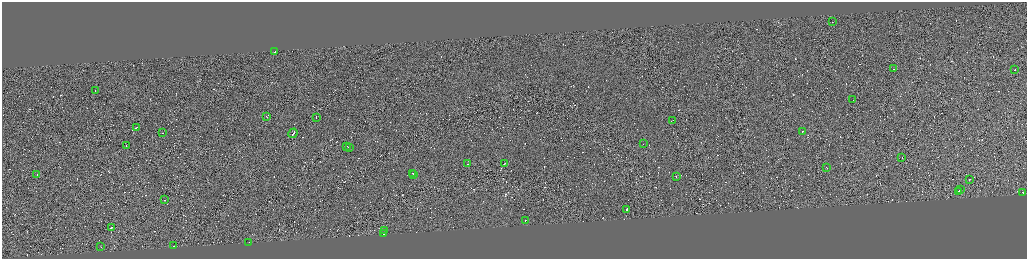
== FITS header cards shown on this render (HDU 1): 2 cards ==
NAXIS1  =                 4100
NAXIS2  =                 1026

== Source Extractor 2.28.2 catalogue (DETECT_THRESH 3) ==
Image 4100 x 1026 px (HDU 1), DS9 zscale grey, zoomed out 1/4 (1 PNG px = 4 x 4 image px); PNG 1029 x 261 px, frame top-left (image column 3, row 1026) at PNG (2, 2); each listed source drawn as its Kron ellipse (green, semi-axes under 4 px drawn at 4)
Background -0.539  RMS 4.1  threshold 12.4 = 3 sigma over >= 5 px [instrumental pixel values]
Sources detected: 826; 788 cannot appear on this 1/4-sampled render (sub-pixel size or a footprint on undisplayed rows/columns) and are neither listed nor drawn; the other 38 listed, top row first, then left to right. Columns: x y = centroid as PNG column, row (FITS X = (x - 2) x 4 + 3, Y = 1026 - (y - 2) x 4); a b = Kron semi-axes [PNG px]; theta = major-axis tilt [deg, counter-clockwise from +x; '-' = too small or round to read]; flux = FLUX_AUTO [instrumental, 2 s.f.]
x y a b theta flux
832 22 2 1 - 23000
275 52 2 1 - 16000
893 69 2 1 - 27000
1014 70 2 1 - 36000
95 90 2 1 - 13000
853 100 2 1 - 10000
267 117 2 1 - 40000
316 117 3 1 - 22000
672 120 3 1 - 27000
136 128 2 1 - 33000
802 131 2 1 - 62000
163 133 2 1 - 18000
293 133 5 1 - 35000
643 144 2 1 - 16000
126 145 2 1 - 6500
347 146 3 1 - 26000
349 147 2 1 - 17000
902 157 2 1 - 21000
468 164 2 1 - 25000
504 164 2 1 - 20000
827 168 2 1 - 20000
413 173 2 1 - 16000
37 175 2 1 - 12000
413 175 2 1 - 14000
676 177 2 1 - 36000
969 179 2 1 - 18000
960 189 3 1 - 30000
958 192 4 1 - 35000
1023 192 2 1 - 23000
165 200 2 1 - 26000
626 209 2 1 - 47000
525 221 2 1 - 13000
112 227 3 1 - 25000
385 231 2 1 - 66000
384 233 3 1 - 120000
249 242 2 1 - 75000
174 246 2 1 - 93000
101 247 2 1 - 5700
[788 sub-pixel or undisplayed-footprint detections neither listed nor drawn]